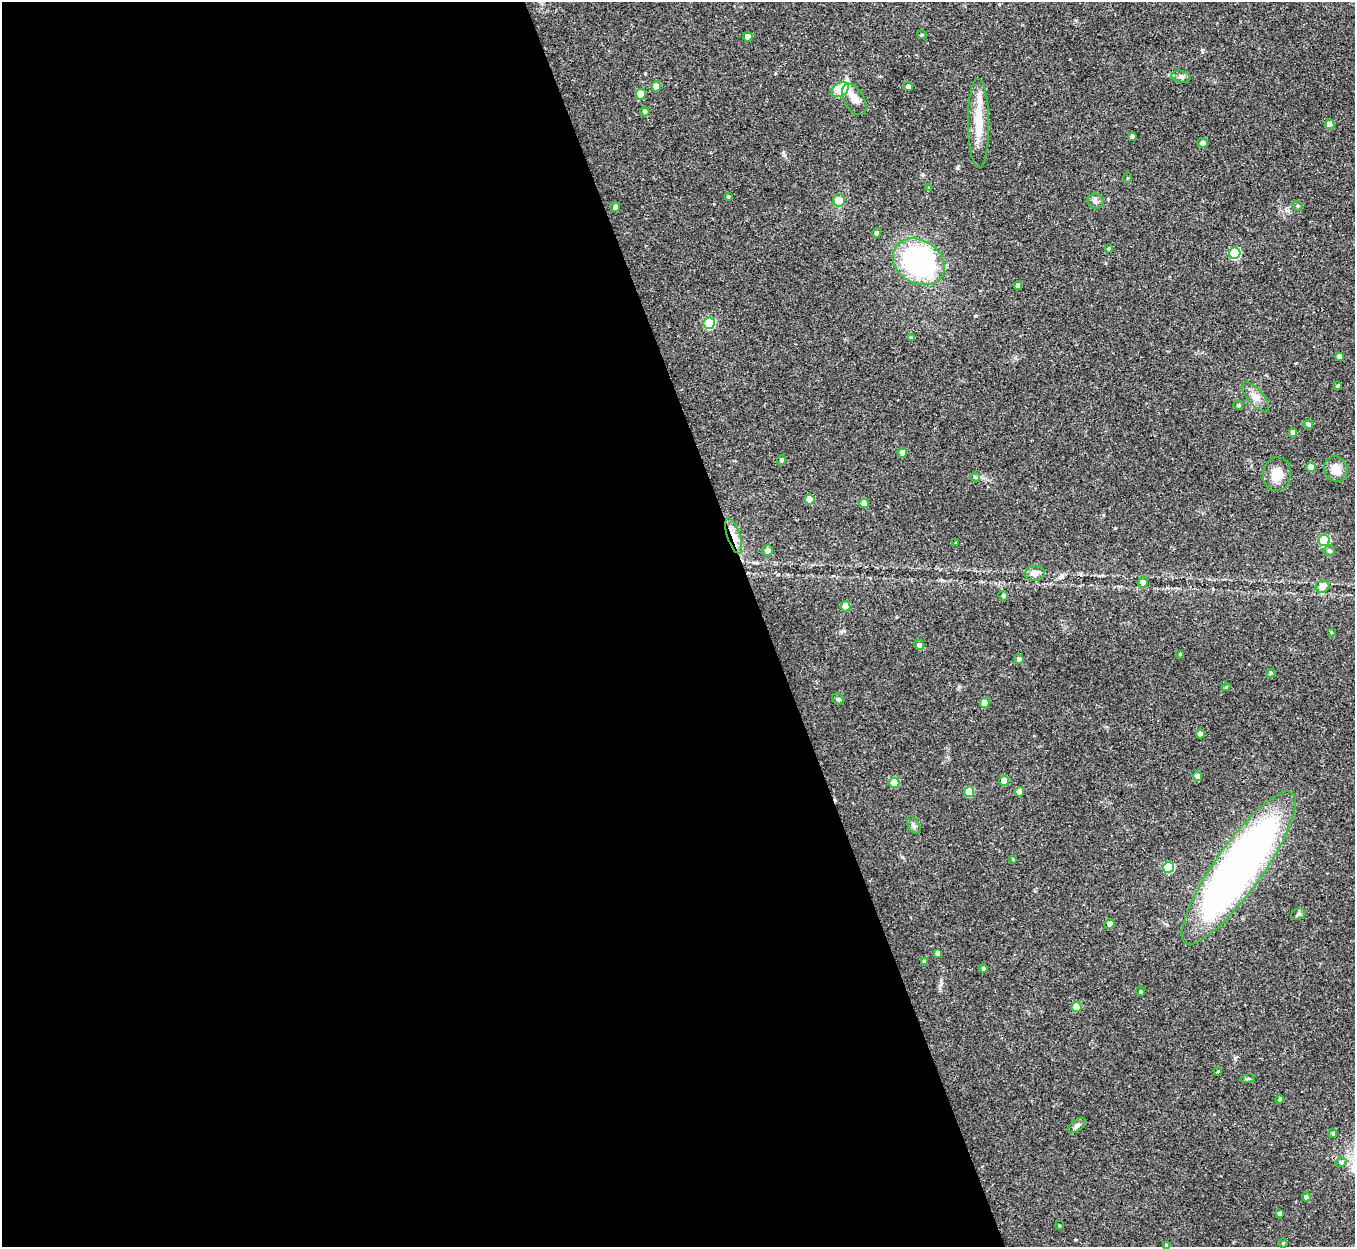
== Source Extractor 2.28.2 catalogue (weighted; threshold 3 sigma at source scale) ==
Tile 9 of 4 x 4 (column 1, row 3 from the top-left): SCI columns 1-1353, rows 1388-2632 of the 5413 x 5393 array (HDU 1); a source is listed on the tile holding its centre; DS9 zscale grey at full resolution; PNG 1357 x 1249 px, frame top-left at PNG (2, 2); each listed source drawn as its Kron ellipse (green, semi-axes under 4 px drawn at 4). Shown black and unused: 56% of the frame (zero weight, under 2 of 3 exposures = <1% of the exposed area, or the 3 px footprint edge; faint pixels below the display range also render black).
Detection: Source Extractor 2.28.2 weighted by HDU 2 'WHT'; one run over the whole footprint, this tile lists its part. Background 0.0562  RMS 0.0055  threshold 0.0246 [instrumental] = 3 sigma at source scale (4.5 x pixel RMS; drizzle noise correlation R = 1.50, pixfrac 1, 0.05/0.05 arcsec/px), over >= 5 px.
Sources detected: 88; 1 cosmic-ray / hot-pixel residue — neither listed nor drawn; the other 87 listed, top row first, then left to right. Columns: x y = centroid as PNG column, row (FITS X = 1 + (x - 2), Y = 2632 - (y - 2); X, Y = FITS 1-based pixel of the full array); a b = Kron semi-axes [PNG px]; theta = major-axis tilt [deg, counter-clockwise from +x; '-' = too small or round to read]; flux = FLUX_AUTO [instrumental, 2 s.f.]
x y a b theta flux
922 35 5 3 - 0.57
748 37 4 4 - 4.4
1181 77 9 6 -12 1.5
656 86 5 4 - 3.3
908 87 4 4 - 2
840 90 9 6 32 30
641 94 5 5 - 7.8
854 99 17 10 -60 5.5
645 112 5 4 - 1.6
979 123 44 10 -89 14
1330 124 5 4 - 4.4
1132 136 4 4 - 1.5
1203 143 5 5 - 2.1
1128 178 5 3 - 0.6
928 187 3 3 - 0.71
728 197 4 3 - 0.96
839 200 6 6 - 7
1095 201 8 7 - 1.8
1297 206 5 4 - 0.86
615 207 5 4 - 2
877 233 5 4 - 1.5
1108 248 4 3 - 0.61
1235 253 6 5 - 50
919 262 27 21 -32 85
1018 286 4 4 - 2.8
709 323 6 5 - 40
911 338 4 3 - 0.93
1339 357 4 4 - 2.3
1337 386 4 4 - 0.86
1255 397 18 7 -48 4.2
1238 405 5 4 - 1.1
1308 424 5 4 - 1.3
1293 433 4 4 - 2.4
902 453 5 4 - 2.5
782 460 4 4 - 1.3
1311 467 5 4 - 5.6
1336 469 13 11 -65 6
1277 474 17 14 83 7.6
975 477 5 5 - 0.67
810 499 5 5 - 11
864 503 5 4 - 3.5
734 536 18 6 -71 5.1
1324 540 5 5 - 43
955 543 4 3 - 0.41
767 551 5 5 - 2.6
1329 551 5 5 - 0.96
1035 573 10 7 7 3.7
1143 582 6 5 - 2.7
1322 586 7 6 - 5.3
1003 596 5 4 - 0.81
845 606 5 5 - 8.7
1331 632 4 3 - 0.45
919 645 5 5 - 1.5
1180 654 4 3 - 0.48
1019 659 5 5 - 1.4
1271 673 5 4 - 1
1226 687 4 3 - 0.57
838 699 6 5 - 0.92
985 703 5 5 - 7
1200 734 4 4 - 4.2
1197 776 4 4 - 4.3
1004 781 5 5 - 6.3
894 783 5 5 - 13
969 792 5 5 - 16
1019 792 5 4 - 4
914 825 9 5 -60 1.4
1013 859 3 3 - 0.42
1168 867 5 5 - 27
1239 868 92 23 55 350
1298 914 7 5 22 1
1109 924 5 4 - 2.4
937 953 4 4 - 1.9
924 962 4 4 - 1.2
983 968 4 4 - 0.91
1141 991 4 3 - 0.67
1076 1007 5 5 - 11
1218 1072 4 4 - 0.6
1248 1079 7 3 9 0.77
1279 1099 4 4 - 0.72
1077 1125 10 5 38 1.9
1333 1134 4 4 - 0.86
1341 1162 5 4 - 1.2
1306 1197 4 4 - 2
1280 1214 4 3 - 1.4
1059 1225 4 3 - 0.52
1283 1243 4 4 - 0.54
1166 1245 3 3 - 0.82
Overlapping masked pixels (flux is a lower limit): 1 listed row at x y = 734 536
Isophote crosses this tile's border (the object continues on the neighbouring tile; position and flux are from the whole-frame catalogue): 1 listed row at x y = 1166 1245
Unlisted compact peaks at least as high as the median listed source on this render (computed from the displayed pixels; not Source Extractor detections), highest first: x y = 1202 50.